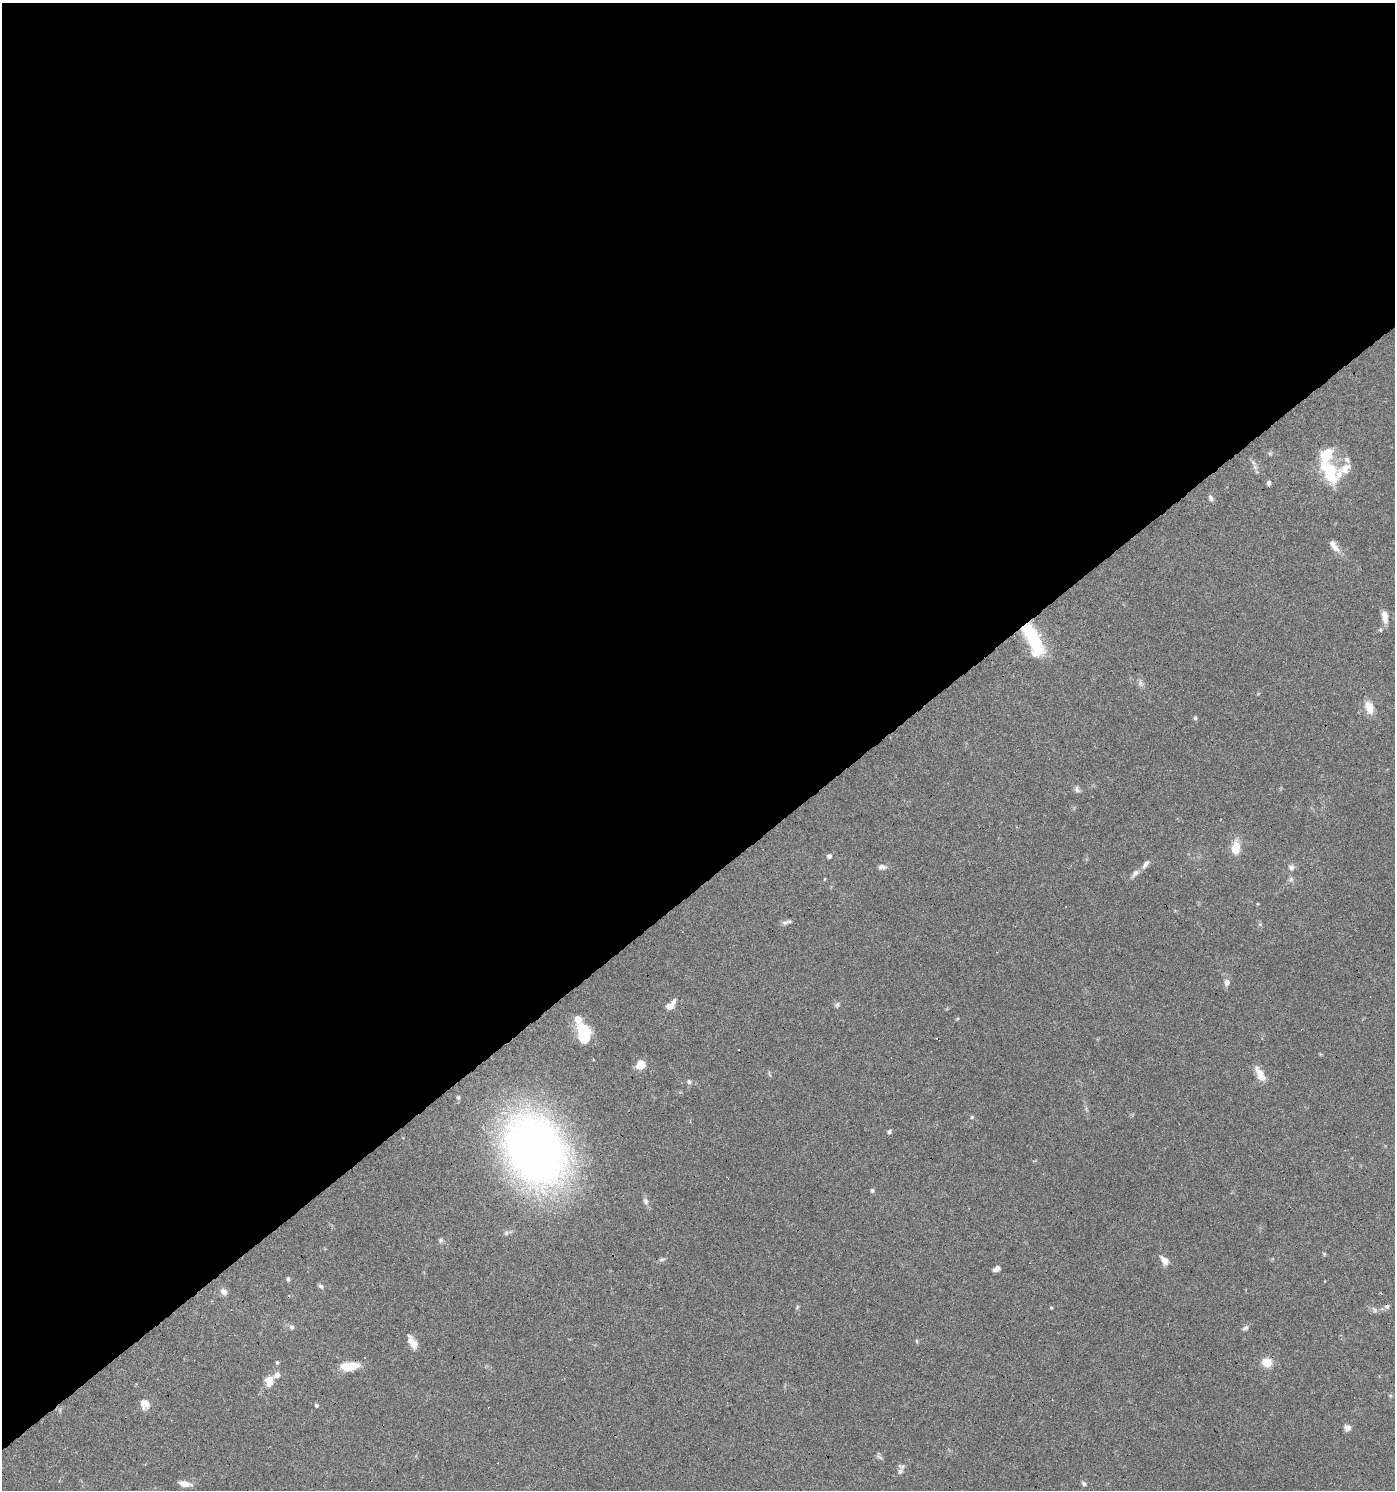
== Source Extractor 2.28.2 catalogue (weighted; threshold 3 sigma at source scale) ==
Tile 2 of 4 x 4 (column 2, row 1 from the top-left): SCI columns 1583-2975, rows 4465-5952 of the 5891 x 5955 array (HDU 1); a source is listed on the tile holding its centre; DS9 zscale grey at full resolution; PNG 1397 x 1492 px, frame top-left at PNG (2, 3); no overlay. Shown black and unused: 60% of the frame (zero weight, under 3 of 6 exposures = <1% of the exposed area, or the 3 px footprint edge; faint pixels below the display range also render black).
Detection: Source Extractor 2.28.2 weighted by HDU 2 'WHT'; one run over the whole footprint, this tile lists its part. Background 0.0616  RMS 0.0035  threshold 0.0143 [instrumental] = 3 sigma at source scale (4.09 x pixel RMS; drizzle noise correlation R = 1.36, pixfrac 0.8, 0.0396/0.0396 arcsec/px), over >= 5 px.
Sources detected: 77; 1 inside a brighter object's white glare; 12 cosmic-ray / hot-pixel residue — not listed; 5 inside a brighter listed object's ellipse — not listed separately; the other 59 listed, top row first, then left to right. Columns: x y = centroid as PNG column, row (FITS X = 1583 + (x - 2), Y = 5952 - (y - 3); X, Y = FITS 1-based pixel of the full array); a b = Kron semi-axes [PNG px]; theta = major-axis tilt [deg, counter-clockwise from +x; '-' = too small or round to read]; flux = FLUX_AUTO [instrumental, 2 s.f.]
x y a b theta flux
1347 460 9 6 -46 1.1
1255 467 8 5 -46 0.85
1329 471 26 14 -65 15
1269 483 5 4 - 0.81
1210 498 8 5 -70 0.87
1335 548 14 7 -35 2.1
1385 616 15 7 -83 2.6
1033 639 37 13 -64 21
1140 683 8 7 - 1
1369 708 14 8 -75 4.4
1195 718 5 5 - 0.48
1077 789 9 6 -76 0.91
1236 848 17 10 85 4.5
829 856 5 5 - 0.85
1146 864 13 6 55 1.4
882 867 10 6 4 1.2
1291 867 8 7 - 1.1
1135 873 15 6 53 1.4
1291 879 7 6 - 0.73
785 922 11 6 16 1.1
1227 982 7 6 - 1.4
837 1005 8 5 79 0.69
669 1007 10 8 6 1.5
583 1029 21 10 -51 12
640 1064 11 9 39 3.7
1260 1074 19 8 -63 3.9
689 1082 7 5 -30 0.79
458 1097 5 4 - 0.43
972 1117 5 4 - 0.4
889 1132 6 5 - 0.63
536 1151 52 41 -59 280
872 1190 6 5 - 0.52
646 1201 9 7 -60 1.1
440 1240 7 6 - 0.68
661 1259 8 5 19 0.64
1165 1260 13 8 -51 2
996 1269 8 5 28 1.3
288 1279 6 5 - 0.53
1325 1281 3 2 - 0.29
321 1286 8 5 -43 0.65
224 1292 9 7 -43 1.5
797 1307 6 4 72 0.42
1051 1308 5 3 - 0.28
1374 1310 9 5 -46 0.87
292 1327 6 5 - 0.67
1246 1328 9 5 40 0.82
413 1342 17 8 -59 3
277 1362 5 3 - 0.38
1267 1362 10 9 - 4.4
349 1366 17 8 4 7.8
277 1375 8 7 - 1.5
269 1381 10 7 86 4.3
146 1403 13 7 -78 1.9
316 1405 5 4 - 0.48
1348 1428 8 7 - 1.4
879 1457 10 3 -39 0.57
900 1471 8 7 - 1.1
185 1484 13 6 -11 2.7
1084 1484 7 5 -51 0.71
Overlapping masked pixels (flux is a lower limit): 2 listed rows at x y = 1033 639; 536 1151